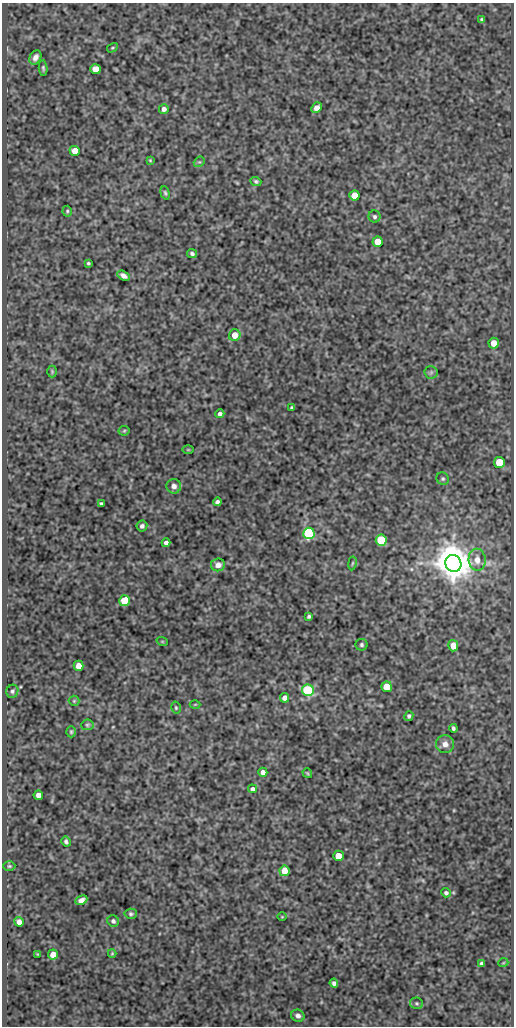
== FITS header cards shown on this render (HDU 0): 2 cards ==
NAXIS1  =                  512
NAXIS2  =                 1024

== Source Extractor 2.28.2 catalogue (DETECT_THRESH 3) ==
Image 512 x 1024 px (HDU 0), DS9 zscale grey, 1 PNG px = 1 image px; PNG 516 x 1028 px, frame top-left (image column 1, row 1024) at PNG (2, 3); each listed source drawn as its Kron ellipse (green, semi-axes under 4 px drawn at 4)
Background 80.4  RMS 0.5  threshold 1.51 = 3 sigma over >= 5 px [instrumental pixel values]
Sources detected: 80; all 80 listed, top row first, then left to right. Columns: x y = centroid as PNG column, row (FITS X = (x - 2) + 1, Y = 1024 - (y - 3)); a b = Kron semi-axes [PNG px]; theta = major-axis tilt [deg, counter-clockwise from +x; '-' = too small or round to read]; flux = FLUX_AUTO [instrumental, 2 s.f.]
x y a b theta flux
482 19 4 3 - 49
112 48 6 3 31 38
35 57 7 5 62 170
43 68 8 4 -85 67
95 69 5 5 - 490
317 108 6 5 - 220
164 109 5 5 - 150
75 151 5 5 - 490
150 160 3 3 - 30
199 162 6 4 40 51
256 181 5 4 - 66
165 193 7 4 -74 57
354 195 5 5 - 500
67 211 5 4 - 49
375 217 6 6 - 80
378 242 5 5 - 580
192 254 5 4 - 78
88 263 3 3 - 46
123 276 7 4 -31 130
235 335 6 5 - 420
494 343 5 5 - 430
52 371 6 5 - 48
431 372 6 6 - 78
292 408 4 3 - 63
220 414 4 4 - 97
124 431 5 5 - 45
188 450 5 3 - 31
499 462 5 5 - 890
443 479 6 6 - 66
174 486 7 7 - 180
217 502 4 4 - 100
101 504 4 3 - 66
142 526 5 5 - 100
309 533 6 5 - 6600
381 540 5 5 - 2300
166 543 4 4 - 100
477 560 11 8 -85 290
352 563 7 3 81 41
453 563 9 8 - 94000
218 565 7 6 - 210
125 601 5 5 - 1400
309 616 4 3 - 64
162 641 6 3 -19 29
362 645 6 6 - 67
453 646 5 5 - 360
79 666 5 5 - 290
387 687 5 5 - 690
308 690 6 5 - 4300
12 691 7 6 - 83
285 698 5 4 - 190
74 701 5 5 - 41
195 704 5 3 - 30
176 708 6 4 -76 44
409 716 5 4 - 75
87 725 6 5 - 58
453 728 4 3 - 66
71 732 5 4 - 48
445 744 9 9 - 210
263 772 4 4 - 170
307 773 5 2 - 36
252 789 4 4 - 85
38 795 5 4 - 200
66 842 5 4 - 72
338 856 5 5 - 640
9 866 6 5 - 47
284 871 5 5 - 410
446 893 5 4 - 79
81 900 6 4 26 160
131 914 6 5 - 63
282 917 4 3 - 26
113 921 6 5 - 87
19 922 5 4 - 230
112 953 4 3 - 35
37 954 3 2 - 23
53 954 5 5 - 390
503 963 5 3 - 26
482 964 4 3 - 84
334 983 4 4 - 97
417 1003 6 6 - 64
298 1016 7 6 - 140